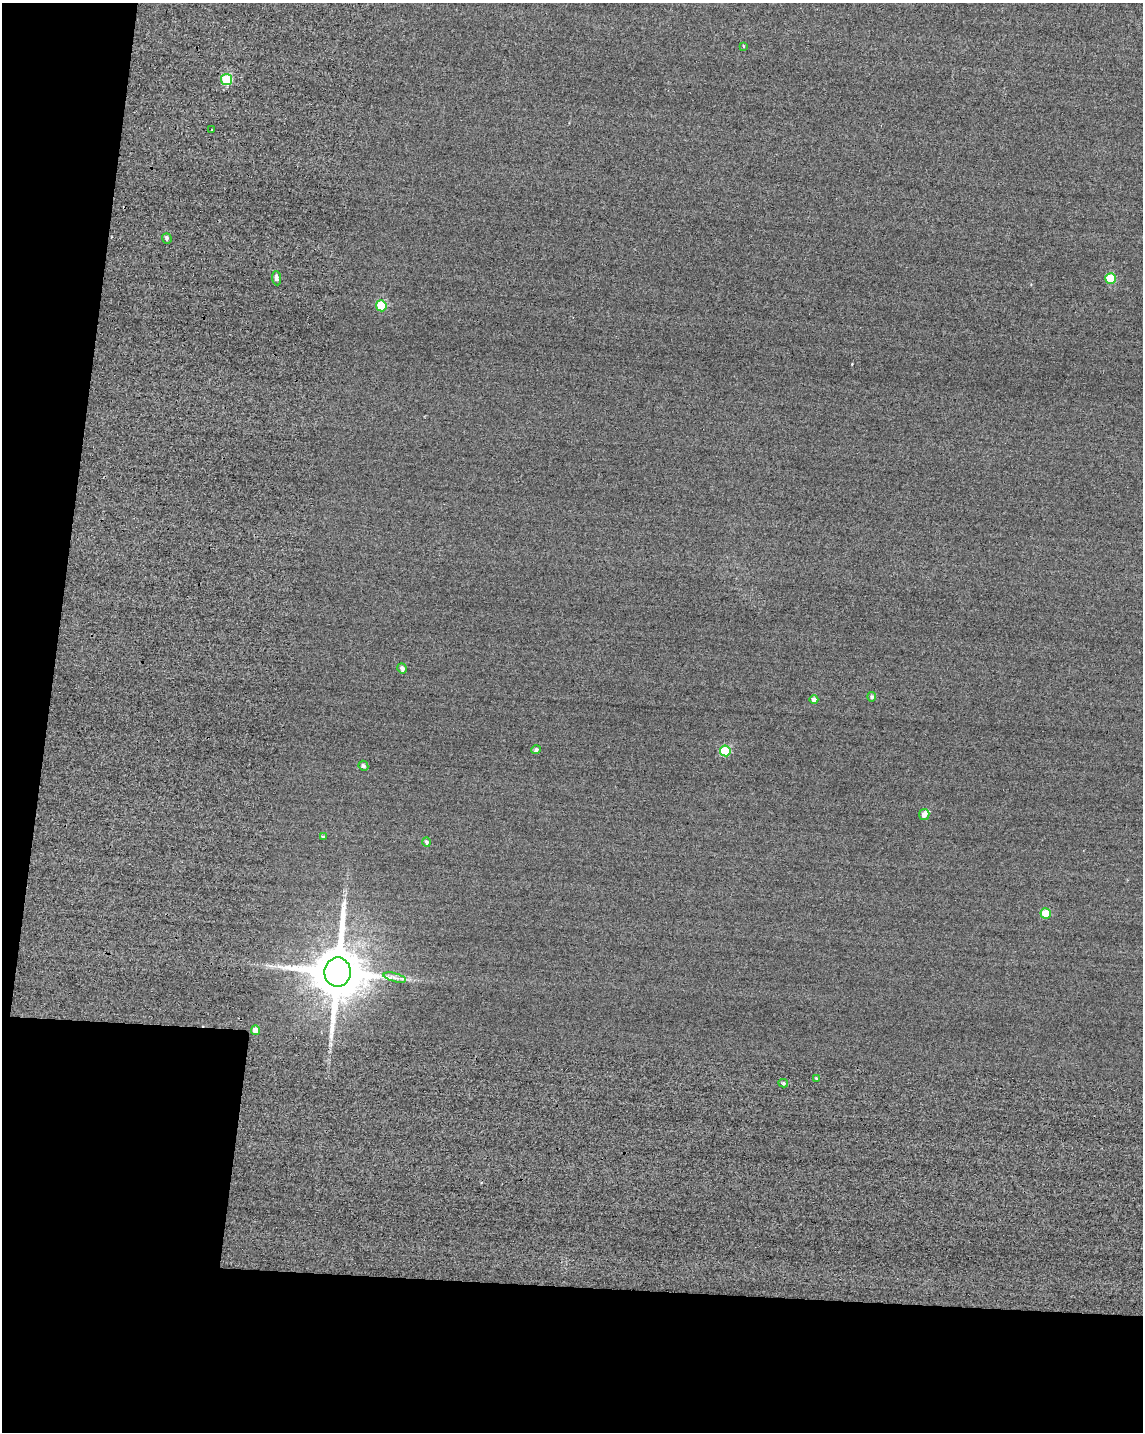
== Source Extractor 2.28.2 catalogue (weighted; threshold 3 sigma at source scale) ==
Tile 9 of 4 x 3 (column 1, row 3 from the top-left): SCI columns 27-1167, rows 247-1676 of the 4849 x 4881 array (HDU 1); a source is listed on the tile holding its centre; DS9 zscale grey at full resolution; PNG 1145 x 1434 px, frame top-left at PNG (2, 3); each listed source drawn as its Kron ellipse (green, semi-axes under 4 px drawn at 4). Shown black and unused: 18% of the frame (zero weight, under 2 of 3 exposures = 12% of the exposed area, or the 3 px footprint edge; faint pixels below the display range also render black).
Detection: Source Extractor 2.28.2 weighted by HDU 2 'WHT'; one run over the whole footprint, this tile lists its part. Background -0.229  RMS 3.4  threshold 15.2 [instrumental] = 3 sigma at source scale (4.5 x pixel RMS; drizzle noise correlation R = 1.50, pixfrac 1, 0.05/0.05 arcsec/px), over >= 5 px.
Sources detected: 24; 1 cosmic-ray / hot-pixel residue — neither listed nor drawn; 1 inside a brighter listed object's ellipse — not listed separately; the other 22 listed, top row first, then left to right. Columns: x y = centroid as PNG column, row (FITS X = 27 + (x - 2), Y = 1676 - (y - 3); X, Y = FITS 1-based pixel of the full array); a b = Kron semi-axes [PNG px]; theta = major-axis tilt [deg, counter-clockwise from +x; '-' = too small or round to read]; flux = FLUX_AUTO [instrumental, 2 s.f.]
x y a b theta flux
743 46 4 2 - 2.7e+02
226 79 5 5 - 1.9e+04
211 130 3 3 - 2.7e+03
167 238 5 5 - 6.7e+02
277 278 7 4 -85 1.2e+03
1110 278 5 5 - 1.2e+04
381 306 5 5 - 1.4e+04
402 668 5 4 - 1.2e+03
872 697 4 4 - 6.1e+02
814 700 4 4 - 1.2e+03
536 750 4 4 - 8.6e+02
725 751 5 5 - 1.5e+04
363 766 5 4 - 8.3e+02
924 815 5 5 - 1.9e+03
323 837 4 3 - 4.1e+02
426 842 4 4 - 7.7e+02
1046 914 5 5 - 9.3e+03
338 972 14 13 - 2.3e+06
395 978 11 3 -15 1.3e+03
255 1030 5 4 - 2.5e+03
816 1078 3 3 - 2.7e+02
783 1083 5 4 - 5.2e+02
Overlapping masked pixels (flux is a lower limit): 1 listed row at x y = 338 972